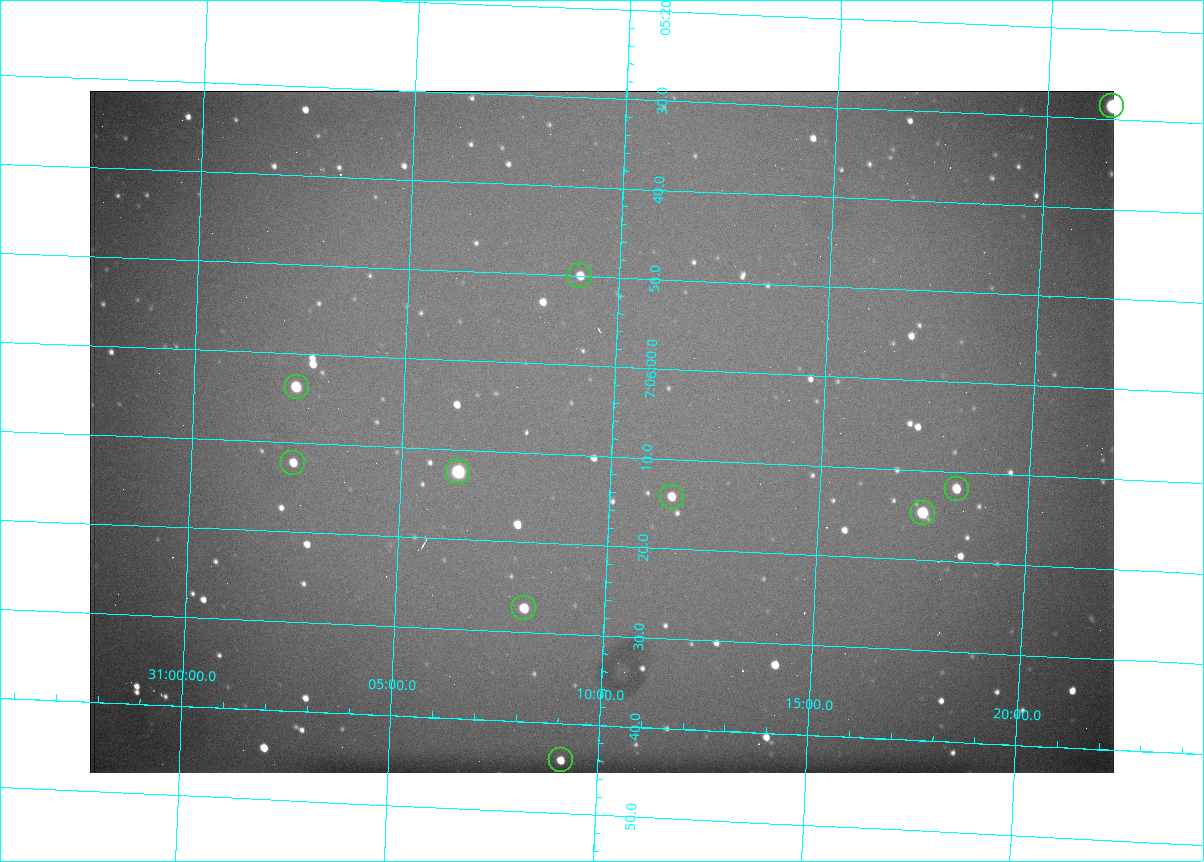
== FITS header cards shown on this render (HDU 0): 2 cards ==
NAXIS1  =                 1024 /fastest changing axis
NAXIS2  =                  682 /next to fastest changing axis

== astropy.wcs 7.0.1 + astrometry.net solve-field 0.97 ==
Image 1024 x 682 px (HDU 0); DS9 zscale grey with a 90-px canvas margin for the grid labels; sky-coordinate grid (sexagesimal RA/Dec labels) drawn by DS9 from the SOLVED WCS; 10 Tycho-2 reference stars matched to detected sources circled (green)
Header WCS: RA---TAN/DEC--TAN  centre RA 07:06:07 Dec +31:10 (106.53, +31.16 deg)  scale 1.44 arcsec/px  FOV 24.5' x 16.3'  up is -93 deg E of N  parity flipped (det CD > 0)
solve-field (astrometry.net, Tycho-2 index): VERIFIED the header's WCS against the Tycho-2 star catalogue (10 matches, 0 conflicts) and refined it, rather than solving blind
Solved WCS: RA---TAN-SIP/DEC--TAN-SIP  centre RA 07:06:07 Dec +31:10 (106.53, +31.16 deg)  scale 1.43 arcsec/px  FOV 24.4' x 16.3'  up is -92 deg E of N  parity flipped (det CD > 0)
The solver's refit moves the header's centre by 0.6 arcsec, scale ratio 0.9964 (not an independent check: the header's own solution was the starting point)
Tycho-2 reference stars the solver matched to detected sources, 10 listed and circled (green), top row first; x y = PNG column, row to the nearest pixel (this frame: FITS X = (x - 90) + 1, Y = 682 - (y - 91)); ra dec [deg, ICRS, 3 dp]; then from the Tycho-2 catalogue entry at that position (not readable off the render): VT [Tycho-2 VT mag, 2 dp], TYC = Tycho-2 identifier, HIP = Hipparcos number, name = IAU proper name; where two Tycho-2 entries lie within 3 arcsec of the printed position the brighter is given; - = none
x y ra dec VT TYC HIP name
1112 106 106.369 +31.359 8.79 2438-636-1 - -
580 276 106.458 +31.151 12.35 2438-728-1 - -
297 387 106.516 +31.041 10.39 2438-398-1 - -
293 463 106.551 +31.041 11.84 2438-663-1 - -
458 472 106.552 +31.106 9.20 2438-180-1 - -
957 489 106.550 +31.305 11.61 2438-184-1 - -
672 497 106.559 +31.192 11.79 2438-1039-1 - -
923 513 106.562 +31.292 10.01 2438-106-1 - -
524 608 106.614 +31.135 11.36 2438-550-1 - -
561 760 106.684 +31.152 11.76 2438-931-1 - -